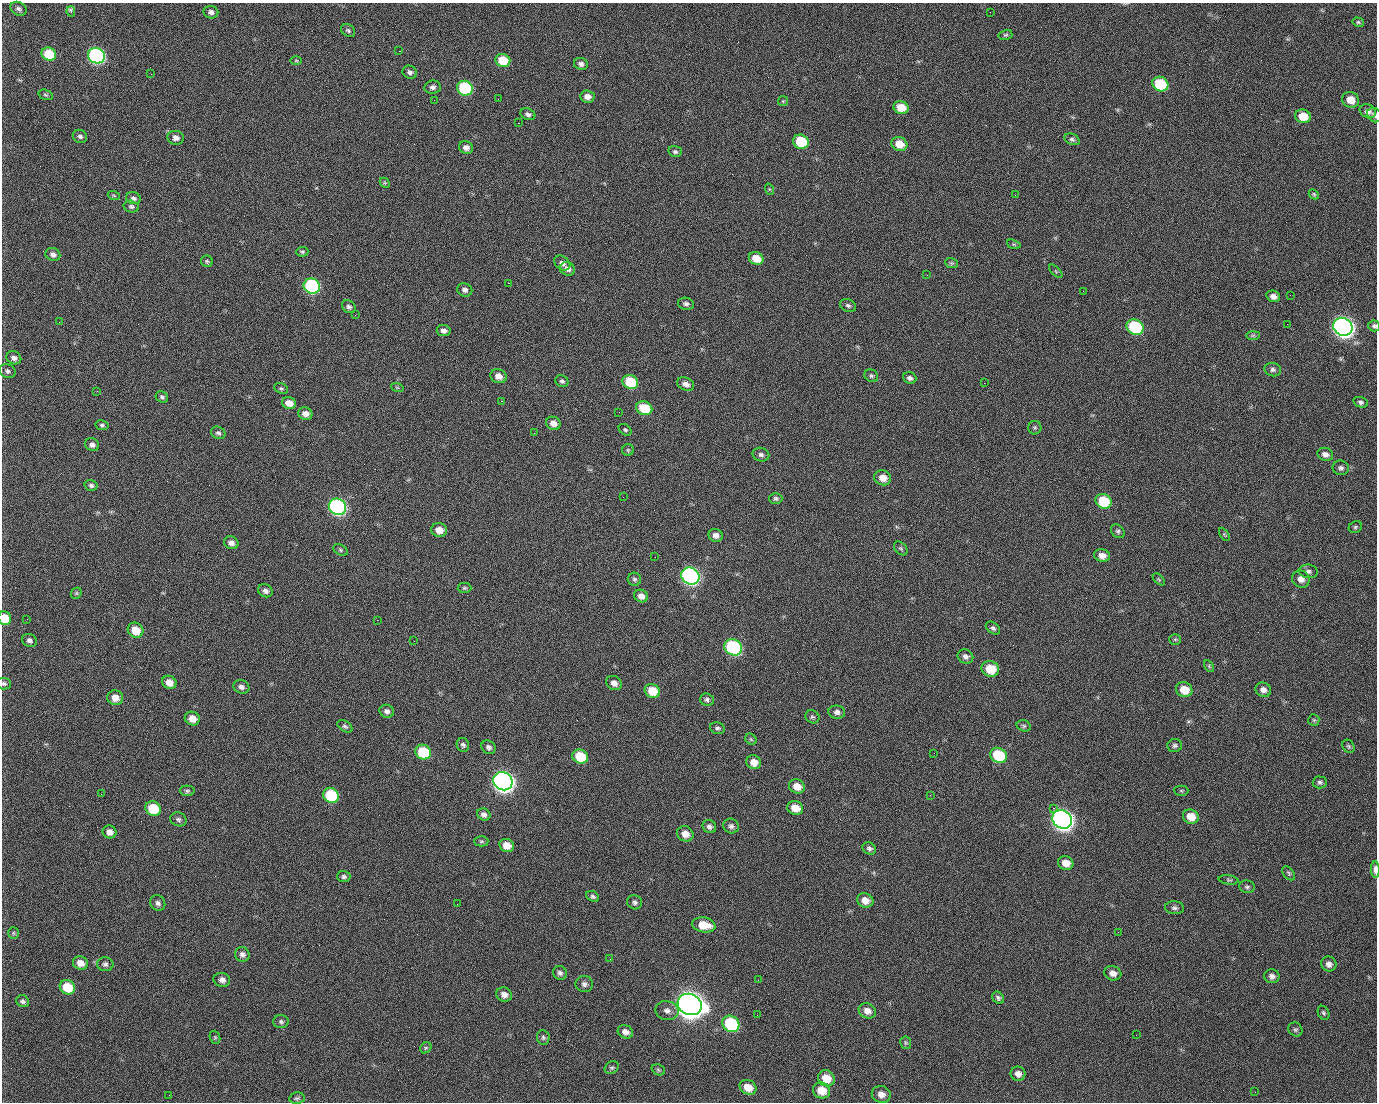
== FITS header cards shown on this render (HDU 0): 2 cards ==
NAXIS1  =                 1375 / length of data axis 1
NAXIS2  =                 1100 / length of data axis 2

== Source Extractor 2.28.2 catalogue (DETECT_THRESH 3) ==
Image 1375 x 1100 px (HDU 0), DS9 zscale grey, 1 PNG px = 1 image px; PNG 1379 x 1104 px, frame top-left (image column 1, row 1100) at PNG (2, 3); each listed source drawn as its Kron ellipse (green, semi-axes under 4 px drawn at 4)
Background 1480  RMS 30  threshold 91.2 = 3 sigma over >= 5 px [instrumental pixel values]
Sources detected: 242; all 242 listed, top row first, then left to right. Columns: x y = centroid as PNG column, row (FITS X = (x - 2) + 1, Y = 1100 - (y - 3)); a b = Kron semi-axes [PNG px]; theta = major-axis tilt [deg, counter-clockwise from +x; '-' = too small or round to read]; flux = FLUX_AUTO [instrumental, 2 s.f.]
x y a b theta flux
19 9 8 6 -29 6.7e+03
71 11 5 3 - 6.6e+03
211 12 7 6 - 7.5e+03
990 12 2 2 - 1.8e+03
1358 22 6 4 -14 3.1e+03
348 30 7 6 - 3.9e+03
1005 35 7 5 14 3.3e+03
399 51 2 2 - 2.4e+04
49 54 7 6 - 7.2e+04
96 56 8 7 - 5.0e+05
503 60 7 6 - 5.6e+04
296 61 6 4 0 2.2e+03
581 64 7 6 - 8.0e+03
410 72 7 6 - 6.4e+03
151 74 2 2 - 9.4e+02
1160 84 8 7 - 1.0e+05
432 87 8 6 7 7.2e+03
465 88 8 7 - 1.7e+05
46 95 7 5 -17 3.4e+03
587 97 7 6 - 1.3e+04
498 99 2 2 - 1.3e+03
434 100 2 2 - 4.3e+03
1351 100 9 7 -29 2.6e+04
783 101 5 5 - 2.6e+03
901 107 8 6 -18 3.5e+04
1368 111 8 6 -23 9.6e+03
528 114 8 5 -22 6.7e+03
1374 115 8 6 -40 6.3e+03
1303 116 8 6 -20 3.5e+04
518 123 2 2 - 2.5e+04
80 136 7 6 - 5.9e+03
176 138 8 7 - 1.1e+04
1072 139 8 5 -24 4.9e+03
801 142 8 7 - 9.0e+04
899 144 8 7 - 3.0e+04
466 148 7 6 - 9.9e+03
675 152 7 5 -15 5.0e+03
385 183 5 4 - 2.6e+03
769 189 6 3 -71 2.4e+03
1314 194 5 4 - 2.9e+03
1015 195 2 2 - 7.6e+03
114 196 6 4 -20 2.5e+03
133 198 7 5 -17 6.3e+03
131 207 8 5 -14 5.0e+03
1014 244 7 4 -19 2.8e+03
302 252 6 5 - 3.4e+03
53 254 7 6 - 8.8e+03
756 258 7 6 - 3.1e+04
207 261 6 5 - 3.5e+03
562 263 9 6 -37 8.7e+03
951 263 6 5 - 3.5e+03
567 269 8 6 -30 1.0e+04
1056 271 8 3 -45 2.6e+03
927 275 2 2 - 9.4e+02
508 283 2 2 - 5.7e+04
312 286 8 7 - 3.0e+05
465 290 7 6 - 7.5e+03
1083 291 2 2 - 3.6e+03
1290 295 2 2 - 2.2e+03
1273 296 7 5 -15 1.0e+04
686 304 8 6 -12 6.3e+03
848 306 8 6 -23 4.9e+03
349 307 7 6 - 5.9e+03
355 315 2 2 - 1.2e+03
59 322 2 2 - 1.4e+03
1287 324 2 2 - 1.1e+03
1374 326 6 5 - 4.9e+03
1135 327 9 7 -28 1.8e+05
1343 327 10 8 -30 1.4e+06
444 331 7 5 -12 9.4e+03
1253 335 7 4 0 3.3e+03
14 358 7 6 - 8.7e+03
1273 370 8 6 -14 6.1e+03
7 371 8 6 -25 6.0e+03
499 376 8 7 - 1.6e+04
871 376 7 6 - 4.2e+03
910 378 7 5 -21 6.3e+03
562 381 7 5 -22 4.9e+03
630 382 8 6 -27 8.9e+04
984 383 2 2 - 2.1e+04
686 384 9 6 -26 1.1e+04
397 387 6 4 -19 2.4e+03
281 388 7 5 -25 3.7e+03
97 391 3 2 - 1.7e+03
162 397 6 5 - 5.1e+03
501 401 3 2 - 5.9e+04
1361 402 7 5 -18 5.2e+03
289 403 7 6 - 1.9e+04
644 408 8 7 - 6.7e+04
619 412 2 2 - 8.8e+02
305 414 7 6 - 1.4e+04
553 423 7 6 - 1.4e+04
102 425 6 5 - 4.1e+03
1035 428 7 6 - 3.8e+03
625 430 7 5 -37 3.7e+03
218 433 7 6 - 5.3e+03
534 433 2 2 - 8.3e+02
92 445 7 6 - 8.0e+03
628 450 6 6 - 3.2e+03
1325 454 8 6 -18 9.1e+03
761 455 8 6 -13 6.6e+03
1341 468 8 7 - 6.3e+03
883 478 8 7 - 2.1e+04
91 485 6 5 - 5.1e+03
623 497 3 2 - 3.2e+03
776 498 6 5 - 4.8e+03
1103 501 8 7 - 8.6e+04
337 507 9 8 - 5.4e+05
1355 527 7 5 35 3.5e+03
439 530 8 7 - 2.0e+04
1118 531 7 6 - 4.5e+03
1224 534 7 4 -58 3.0e+03
716 535 7 6 - 9.9e+03
231 543 7 6 - 1.0e+04
901 548 8 5 -47 4.0e+03
340 550 7 5 -28 3.9e+03
1102 555 8 6 -17 1.4e+04
655 557 2 2 - 8.2e+02
1308 571 9 7 -7 7.1e+03
690 576 9 8 - 6.5e+05
634 579 7 6 - 4.7e+03
1159 579 7 3 -45 2.3e+03
1301 579 9 8 - 1.3e+04
464 588 7 5 0 3.4e+03
265 591 7 6 - 8.2e+03
76 593 6 5 - 3.0e+03
641 596 7 6 - 1.2e+04
5 618 7 6 - 3.8e+04
27 619 3 2 - 4.4e+03
377 620 2 2 - 1.2e+04
993 628 8 5 -35 5.2e+03
135 630 8 7 - 3.9e+04
1175 639 6 5 - 3.4e+03
29 640 7 6 - 7.1e+03
414 641 2 2 - 9.1e+02
733 647 9 8 - 3.1e+05
965 656 8 7 - 8.2e+03
1209 666 6 4 -59 2.8e+03
990 669 9 7 -19 4.6e+04
169 682 7 6 - 1.9e+04
614 683 8 6 -32 1.1e+04
4 684 7 6 - 4.4e+03
241 687 8 6 -18 8.1e+03
1184 690 8 7 - 3.6e+04
1263 690 8 7 - 1.1e+04
652 691 8 6 -25 4.3e+04
115 698 8 7 - 2.0e+04
707 700 7 6 - 5.4e+03
387 711 7 6 - 8.0e+03
837 712 8 6 -8 7.9e+03
812 717 7 6 - 4.5e+03
192 719 8 6 -27 2.0e+04
1314 720 6 5 - 3.3e+03
345 726 8 5 -33 4.7e+03
1024 726 7 5 -16 4.0e+03
717 728 7 6 - 5.7e+03
751 739 6 5 - 3.2e+03
463 745 7 6 - 5.6e+03
1175 746 7 6 - 5.1e+03
1349 746 7 5 -53 4.2e+03
488 747 7 6 - 6.2e+03
423 752 8 7 - 9.2e+04
934 753 3 2 - 1.8e+03
998 755 8 7 - 1.1e+05
580 757 8 7 - 6.9e+04
754 762 7 7 - 2.1e+04
503 781 10 8 -31 1.5e+06
1320 782 7 6 - 5.4e+03
797 786 8 7 - 2.3e+04
187 791 7 5 -2 4.1e+03
1181 791 7 5 -2 2.9e+03
101 794 2 2 - 2.7e+03
331 795 8 7 - 1.3e+05
930 795 2 2 - 8.5e+03
795 808 8 6 -20 2.8e+04
1053 808 2 2 - 1.7e+04
153 809 8 7 - 7.0e+04
484 814 7 6 - 7.7e+03
1191 817 8 7 - 2.9e+04
178 819 8 6 -25 6.0e+03
1062 819 10 9 - 1.4e+06
731 826 8 7 - 6.8e+03
709 827 7 6 - 6.6e+03
109 832 7 6 - 1.2e+04
685 834 8 7 - 1.9e+04
481 841 7 5 1 3.6e+03
507 845 7 6 - 2.4e+04
869 848 7 6 - 6.0e+03
1066 863 8 7 - 2.1e+04
1375 870 8 4 -88 1.2e+04
1289 873 8 5 -51 3.8e+03
344 876 7 5 -1 5.2e+03
1229 880 10 4 -7 3.5e+03
1247 887 8 6 -9 4.6e+03
593 896 7 5 -32 4.7e+03
865 900 8 7 - 1.8e+04
635 902 7 7 - 5.6e+03
158 903 8 7 - 7.1e+03
457 904 2 2 - 1.6e+03
1174 908 9 6 -6 6.2e+03
704 925 12 7 -10 4.1e+04
1118 932 2 2 - 2.8e+03
13 933 6 5 - 2.9e+03
242 954 7 7 - 8.7e+03
610 959 2 2 - 2.8e+03
80 963 7 6 - 1.8e+04
105 964 8 7 - 5.9e+03
1329 964 8 7 - 1.0e+04
560 973 7 6 - 6.1e+03
1113 973 9 7 -17 1.3e+04
1272 976 8 7 - 8.5e+03
222 980 8 7 - 9.7e+03
758 980 2 2 - 2.0e+03
584 984 8 8 - 7.7e+03
67 987 8 7 - 5.7e+04
504 995 8 7 - 1.2e+04
998 998 6 5 - 5.1e+03
23 1001 6 5 - 5.1e+03
690 1004 12 10 -26 3.1e+06
667 1011 11 9 -13 1.2e+04
867 1011 9 7 -31 1.4e+04
1324 1013 7 5 -63 3.9e+03
757 1015 2 2 - 1.3e+03
281 1022 8 6 -3 5.0e+03
731 1024 9 7 -35 1.8e+05
1295 1029 7 6 - 4.4e+03
625 1032 8 6 -27 1.0e+04
1136 1035 2 2 - 9.3e+02
215 1037 7 5 -69 2.9e+03
543 1037 7 6 - 4.5e+03
906 1043 6 5 - 3.4e+03
426 1048 6 5 - 3.3e+03
612 1068 7 6 - 4.3e+03
658 1070 7 5 -23 3.8e+03
1018 1074 7 7 - 1.1e+04
826 1078 9 7 -36 3.6e+04
748 1087 8 7 - 2.9e+04
821 1090 9 7 -28 3.5e+04
1255 1092 2 2 - 8.9e+02
881 1094 9 8 - 1.5e+04
169 1095 2 2 - 5.7e+03
297 1098 7 5 11 4.3e+03
At the frame edge (FLAGS 8, measured only in part): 5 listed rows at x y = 1374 115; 1374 326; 5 618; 4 684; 1375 870